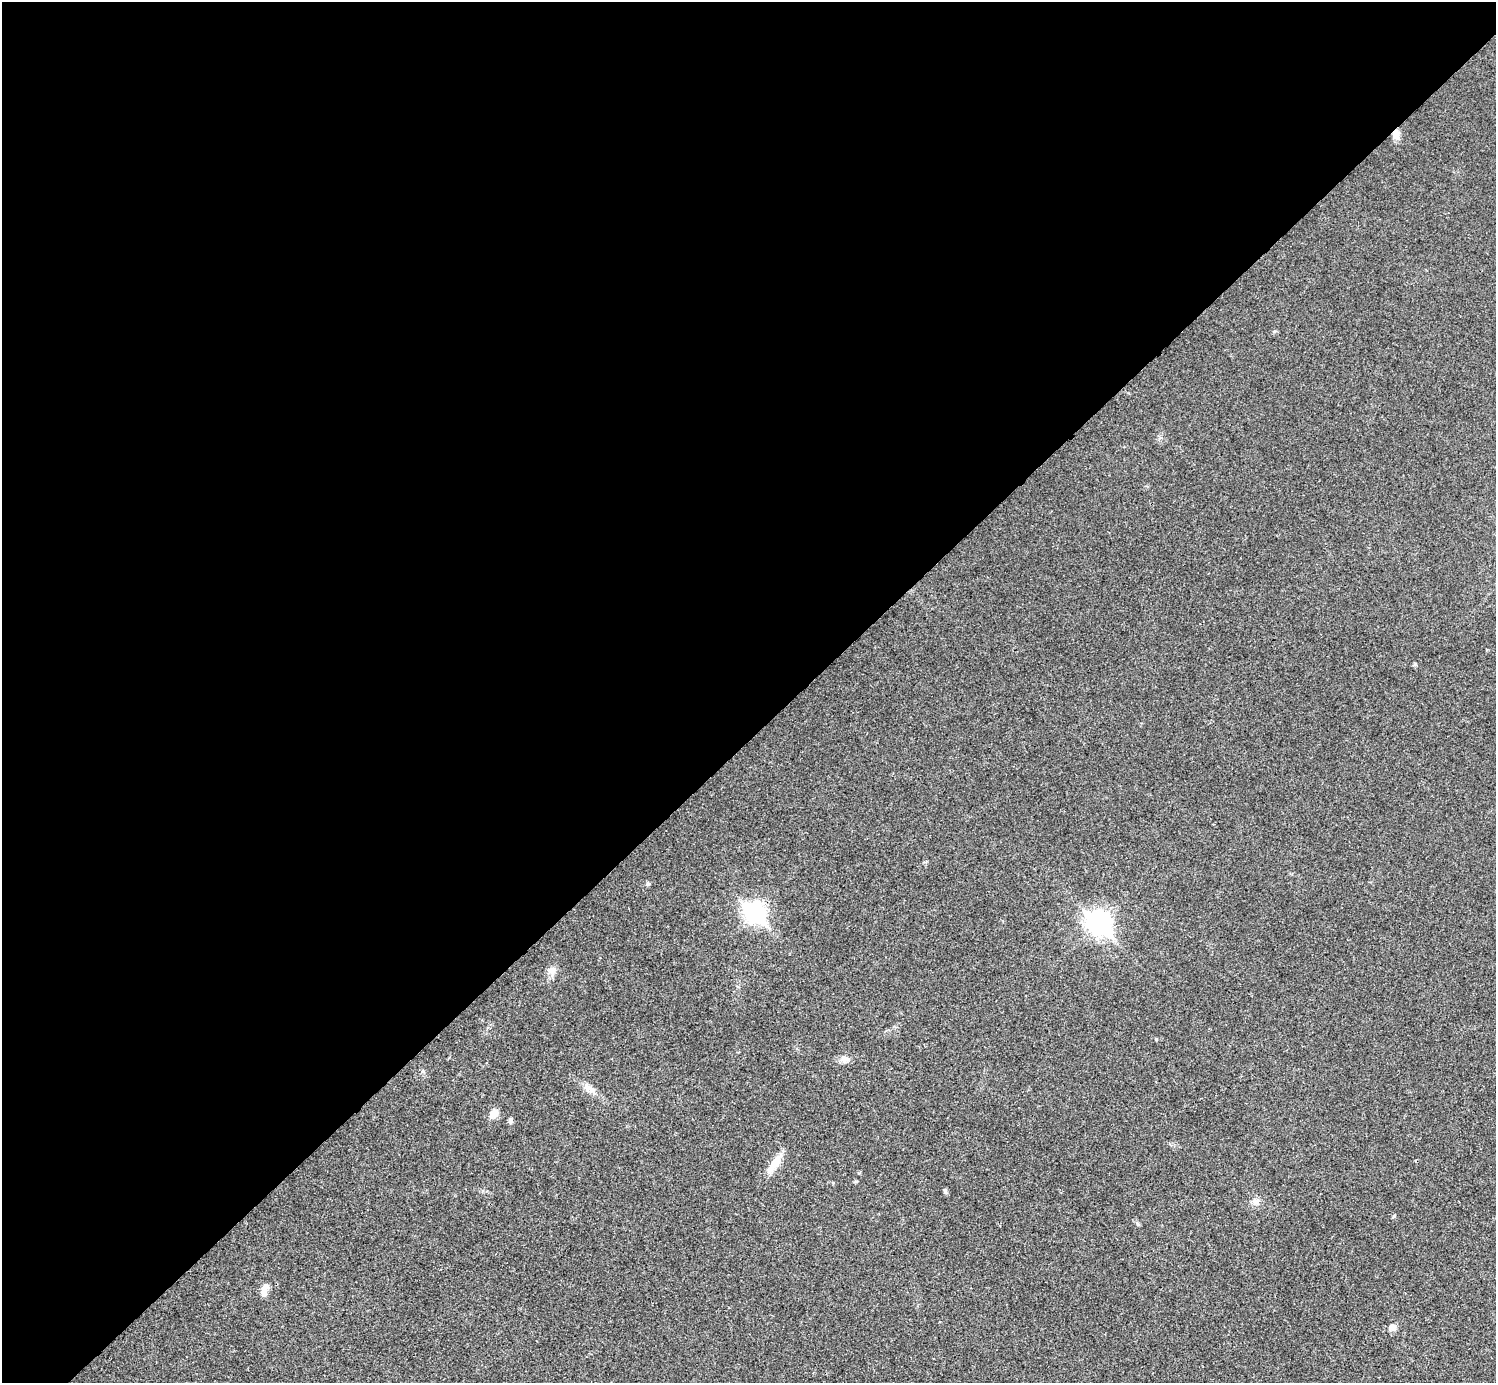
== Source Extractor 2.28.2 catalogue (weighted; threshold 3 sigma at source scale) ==
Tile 2 of 4 x 4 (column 2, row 1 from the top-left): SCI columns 1500-2993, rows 4445-5825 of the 5983 x 5983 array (HDU 1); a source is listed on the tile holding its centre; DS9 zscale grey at full resolution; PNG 1498 x 1385 px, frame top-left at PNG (2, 2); no overlay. Shown black and unused: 53% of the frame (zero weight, under 3 of 4 exposures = <1% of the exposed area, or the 3 px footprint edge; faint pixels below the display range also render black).
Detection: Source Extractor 2.28.2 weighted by HDU 2 'WHT'; one run over the whole footprint, this tile lists its part. Background 0.0218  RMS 0.0056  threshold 0.0251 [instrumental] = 3 sigma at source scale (4.5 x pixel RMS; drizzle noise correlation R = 1.50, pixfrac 1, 0.05/0.05 arcsec/px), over >= 5 px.
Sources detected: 14; all 14 listed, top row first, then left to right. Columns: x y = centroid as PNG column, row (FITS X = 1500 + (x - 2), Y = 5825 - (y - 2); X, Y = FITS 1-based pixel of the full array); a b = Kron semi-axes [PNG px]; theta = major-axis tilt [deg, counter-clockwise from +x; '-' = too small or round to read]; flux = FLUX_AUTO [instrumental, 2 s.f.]
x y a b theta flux
1396 135 11 9 -88 3.5
648 884 5 5 - 0.83
754 912 9 8 - 240
1098 922 10 8 -46 360
552 970 11 10 - 3.3
845 1059 11 8 4 3.4
592 1089 11 7 -50 2.8
494 1113 10 7 43 5.4
510 1120 6 5 - 1.3
774 1164 29 9 55 7.7
945 1191 7 4 -54 0.88
1255 1201 9 7 -1 2.2
264 1291 15 7 82 4.4
1393 1327 9 8 - 2.8
Overlapping masked pixels (flux is a lower limit): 2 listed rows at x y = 1396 135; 754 912
Unlisted compact peaks at least as high as the median listed source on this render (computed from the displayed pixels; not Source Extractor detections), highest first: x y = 1156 1039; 1394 1216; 1415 664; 1138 1224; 856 1181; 423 1071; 833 1183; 859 1173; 1275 331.